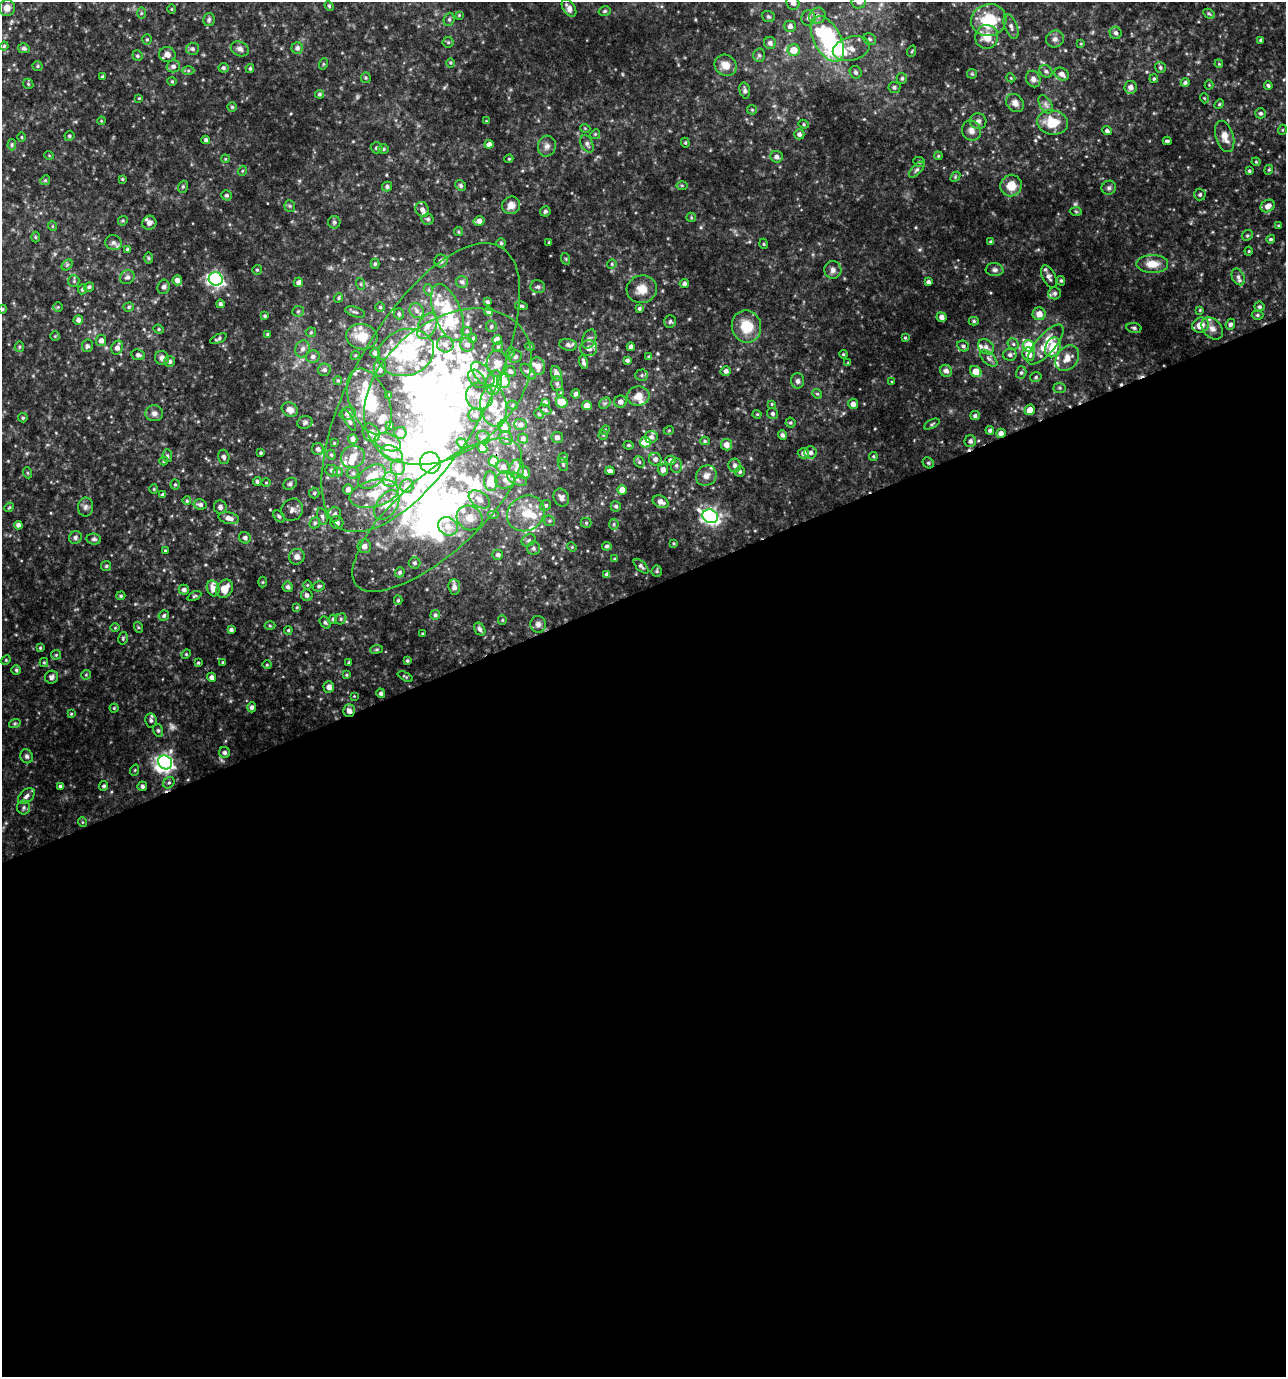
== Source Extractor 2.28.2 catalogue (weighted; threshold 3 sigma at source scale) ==
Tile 15 of 4 x 4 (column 3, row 4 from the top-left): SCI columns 2644-3927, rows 3-1377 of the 5341 x 5502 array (HDU 1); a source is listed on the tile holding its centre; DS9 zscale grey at full resolution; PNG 1288 x 1379 px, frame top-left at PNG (2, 2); each listed source drawn as its Kron ellipse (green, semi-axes under 4 px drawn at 4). Shown black and unused: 57% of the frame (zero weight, under 3 of 4 exposures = <1% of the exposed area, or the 3 px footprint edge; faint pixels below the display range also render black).
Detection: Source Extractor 2.28.2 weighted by HDU 2 'WHT'; one run over the whole footprint, this tile lists its part. Background 0.0774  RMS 0.0076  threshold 0.0341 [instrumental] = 3 sigma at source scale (4.5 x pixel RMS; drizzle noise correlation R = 1.50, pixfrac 1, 0.0396/0.0396 arcsec/px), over >= 5 px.
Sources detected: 553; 4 too faint to see at this stretch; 7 inside a brighter object's white glare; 1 cosmic-ray / hot-pixel residue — neither listed nor drawn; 45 inside a brighter listed object's ellipse — not listed separately; the other 496 listed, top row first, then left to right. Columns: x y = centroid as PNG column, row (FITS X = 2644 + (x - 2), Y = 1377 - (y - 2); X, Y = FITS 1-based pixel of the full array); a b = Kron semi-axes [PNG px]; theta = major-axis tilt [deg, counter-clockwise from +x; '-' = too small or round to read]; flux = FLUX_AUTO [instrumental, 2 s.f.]
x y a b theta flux
859 2 7 6 - 2.6
793 3 7 6 - 3.7
329 6 5 4 - 0.81
7 8 8 7 - 4.7
569 8 10 6 -57 4
171 9 4 3 - 0.62
605 11 6 4 16 1.2
141 13 6 4 89 0.95
1209 14 6 4 -28 1.1
459 15 4 4 - 0.71
817 16 8 7 - 3.7
768 17 6 5 - 1.3
808 18 7 7 - 3.3
449 19 7 5 70 1.5
209 20 6 5 - 1.5
989 20 18 16 16 31
790 26 5 5 - 3.1
1011 26 13 6 -68 3.1
1116 33 6 6 - 2
987 37 12 11 - 10
147 39 5 4 - 0.92
827 39 25 13 -62 93
870 39 7 5 -33 1.7
1055 39 9 8 - 3.3
1261 40 4 3 - 1.2
448 42 5 5 - 1.1
770 43 6 6 - 2.8
1081 44 4 4 - 0.67
4 46 4 4 - 0.94
24 48 6 5 - 1.9
297 48 5 5 - 2.5
193 49 6 6 - 1.9
240 49 9 7 -26 2.9
851 49 19 12 16 8.5
794 50 6 6 - 12
912 51 6 3 70 0.83
167 54 8 7 - 4.9
759 55 7 5 -87 1.6
137 56 5 5 - 1.3
450 63 5 3 - 0.79
323 64 6 3 72 0.81
1219 64 4 3 - 0.69
725 65 11 10 - 8.2
37 66 5 4 - 1.1
173 66 7 6 - 2.5
1160 67 6 5 - 1.4
223 68 5 5 - 1.7
250 68 4 3 - 1.1
188 71 6 4 0 1.2
1046 71 7 5 -40 2
856 72 6 5 - 2
972 74 5 5 - 0.92
1062 74 7 6 - 4.1
102 77 4 3 - 0.99
366 78 5 4 - 1.1
902 78 5 5 - 1.4
1011 78 4 3 - 0.65
1033 79 8 7 - 3.2
1154 79 4 4 - 1
172 81 4 4 - 0.85
1185 82 4 4 - 1.8
28 84 5 4 - 0.98
1209 85 4 4 - 0.75
1268 85 4 4 - 1.4
894 87 6 5 - 1.8
1130 87 6 6 - 4
745 90 8 5 -75 1.9
319 94 4 4 - 1.4
139 98 4 4 - 0.65
1204 98 5 3 - 0.62
1015 103 10 8 -50 4
1046 104 10 6 -59 2.6
1219 104 5 4 - 0.89
232 107 4 4 - 0.9
752 110 5 4 - 0.84
1261 113 5 5 - 1.6
101 121 4 3 - 0.62
486 121 3 3 - 0.55
978 121 8 8 - 2.7
1052 122 15 12 -8 16
804 124 5 4 - 0.99
585 128 5 3 - 0.69
971 130 10 9 - 4.4
1282 130 5 3 - 0.69
1107 131 5 4 - 1.8
595 134 5 4 - 0.97
799 134 5 5 - 2.5
69 136 5 4 - 1.2
1225 136 16 9 -73 7.4
21 137 4 3 - 0.74
206 140 4 4 - 1.7
1167 141 4 3 - 1.2
685 143 5 4 - 0.82
489 144 4 4 - 3.4
587 144 9 6 -64 2.5
12 145 6 4 87 1.1
547 146 10 9 - 4.1
376 148 6 5 - 1.5
383 149 5 5 - 1.2
49 155 5 3 - 0.58
938 156 4 3 - 0.73
776 157 6 5 - 2.6
225 159 4 3 - 0.67
509 159 4 4 - 0.9
919 162 6 4 -22 1.1
1256 162 4 4 - 0.76
917 170 10 5 46 2
1269 170 5 4 - 0.92
242 171 5 3 - 0.67
1249 171 4 3 - 1.2
955 177 6 4 48 0.97
122 179 4 4 - 0.81
45 180 5 4 - 1
461 185 6 5 - 1.5
682 185 6 4 -1 0.87
1011 186 11 10 - 12
183 187 6 5 - 1.2
387 187 5 5 - 1.7
1109 188 7 7 - 1.9
226 195 5 5 - 1.3
1200 195 6 6 - 1.6
511 205 9 8 - 5.9
290 206 6 5 - 1.2
1268 206 7 5 32 4.7
422 209 8 6 -59 3.6
545 211 5 5 - 1.3
1076 211 6 4 -3 0.95
691 217 5 4 - 0.88
428 219 6 5 - 1.7
123 221 5 4 - 0.98
479 221 5 5 - 3.5
334 222 6 6 - 1.6
149 223 7 7 - 3.4
52 226 5 3 - 0.68
1279 226 4 3 - 1
458 232 4 4 - 0.87
1247 235 6 5 - 1.2
35 237 5 3 - 0.81
1271 239 4 4 - 1.3
549 242 3 3 - 0.73
991 242 4 3 - 1.5
113 243 8 7 - 2.9
501 243 5 5 - 1.3
764 244 5 3 - 0.79
127 250 4 4 - 1.2
1249 251 4 4 - 0.82
149 258 6 4 -89 0.96
566 259 6 3 -72 0.74
441 261 6 6 - 2.7
375 264 5 4 - 1.2
612 264 5 4 - 0.96
1152 264 16 9 0 10
67 265 6 4 45 1.2
257 270 5 5 - 1.1
833 270 9 8 - 3.3
995 270 9 6 -3 2.2
127 277 7 6 - 2.5
1049 277 12 6 -64 3
1238 277 9 6 -64 2.7
216 279 7 6 - 190
177 280 5 4 - 4.1
74 281 6 5 - 1.3
1061 281 5 4 - 1.1
298 282 5 4 - 2.7
462 282 6 6 - 1.6
928 282 4 3 - 2.1
361 284 6 4 -71 0.96
684 284 5 4 - 2.1
89 287 5 4 - 1.5
164 287 7 6 - 1.9
538 287 7 6 - 1.8
83 289 5 4 - 1.6
642 289 15 13 14 9.1
429 290 6 4 -71 1.1
1055 293 6 6 - 1.6
339 298 5 4 - 1.1
488 302 3 3 - 1.3
220 304 4 3 - 1.7
521 306 6 3 -9 1.4
58 307 4 4 - 0.78
129 307 5 4 - 1.1
380 307 4 4 - 1
1259 307 5 5 - 1.6
3 309 4 3 - 0.58
639 309 4 4 - 1.3
1200 310 4 3 - 0.75
298 311 6 5 - 1.4
417 311 8 6 -50 2.7
488 311 4 4 - 3.1
355 312 10 5 -17 1.7
447 312 30 13 -69 29
399 314 5 5 - 1.4
1039 314 6 6 - 5.9
1257 315 6 4 3 1.2
265 316 4 3 - 1.1
941 317 5 4 - 3.2
78 320 5 4 - 3
670 321 6 5 - 1.4
974 321 5 4 - 1.2
1230 324 5 4 - 1.9
1200 325 8 7 - 7.8
427 326 14 8 62 7
491 326 6 5 - 1.4
746 326 16 14 -72 19
1134 328 7 5 -10 1.6
1212 328 13 9 -47 4.6
159 329 5 4 - 0.99
467 331 5 4 - 1.2
311 332 5 5 - 1.1
267 334 4 3 - 1.1
55 336 5 4 - 0.8
362 337 16 12 -7 14
473 338 4 4 - 1
905 338 4 3 - 0.83
218 339 9 4 23 1.6
589 339 10 6 67 2.5
497 340 5 4 - 6.9
101 341 5 5 - 3.7
445 344 8 8 - 4.6
1013 344 6 5 - 1.3
467 345 7 6 - 3.3
568 345 9 6 -10 2.4
1045 345 25 9 49 13
87 346 6 5 - 1.8
963 346 6 5 - 1.8
1029 346 6 5 - 35
19 347 5 4 - 1.1
498 347 5 4 - 1.1
530 347 5 3 - 0.77
631 347 4 4 - 2.8
986 347 8 7 - 3.5
1053 347 10 7 67 17
117 348 7 5 67 3.5
589 348 8 8 - 5.8
302 349 9 7 67 3.3
375 353 5 5 - 2.3
406 353 28 23 18 57
510 353 5 3 - 0.74
843 354 4 3 - 0.81
1028 354 7 6 - 6.9
138 355 7 5 -10 2.4
355 355 5 4 - 0.85
1010 355 7 6 - 2.3
313 356 7 6 - 2.7
515 357 7 6 - 1.7
649 357 4 4 - 1.7
162 358 7 7 - 3
989 358 10 5 -41 2.5
1067 358 14 10 51 8.8
627 360 4 3 - 1.9
170 361 5 5 - 2.2
583 362 7 3 -76 2.2
497 363 13 10 -86 7.3
848 363 4 3 - 0.64
538 366 9 7 -73 5.6
380 368 9 6 88 4.2
324 370 6 6 - 2
511 371 6 5 - 1.8
726 371 5 5 - 3
946 371 6 5 - 3.1
976 371 6 5 - 9.5
528 372 9 5 -47 2.2
556 373 7 5 -69 3.3
1021 373 6 5 - 1.4
483 374 15 8 -46 6.1
642 375 6 5 - 1.4
1036 377 6 4 15 1.3
477 379 10 7 -49 3.6
338 380 4 4 - 1
503 381 7 6 - 16
797 381 7 6 - 2.3
892 382 3 2 - 0.62
494 383 12 8 78 9
557 384 7 6 - 1.8
421 387 162 67 60 480
448 387 94 65 39 340
1060 388 6 5 - 1.2
561 393 4 4 - 0.76
576 394 5 4 - 2
817 394 5 4 - 0.94
389 396 4 4 - 3.5
480 396 13 13 - 9.4
638 396 11 9 9 7.3
369 402 35 19 -67 35
545 402 4 4 - 2.4
562 402 6 5 - 17
620 402 6 6 - 4.2
605 403 6 5 - 1.6
772 404 4 3 - 0.74
853 404 5 5 - 3.7
513 405 5 4 - 1
494 406 20 13 -83 17
587 406 5 4 - 8.6
290 410 8 7 - 4.7
545 410 6 4 -28 1.2
1030 410 5 5 - 6.2
154 413 9 8 - 3
348 413 8 6 13 2.3
773 413 6 5 - 1.9
539 414 5 4 - 0.82
757 414 4 4 - 0.73
475 415 7 7 - 2.6
975 416 5 4 - 2
23 418 5 5 - 1.1
349 420 12 4 -60 1.8
305 423 8 6 19 1.8
790 423 5 5 - 1.1
520 424 6 5 - 2.7
932 424 8 4 27 1.3
390 425 3 3 - 1.4
504 427 6 5 - 5.2
605 430 5 4 - 0.9
669 430 5 3 - 0.6
990 430 4 4 - 1.7
371 433 9 8 - 4
400 433 6 6 - 7.8
1001 433 4 4 - 3.9
603 435 5 5 - 0.9
782 435 5 4 - 2.3
483 437 7 6 - 2
557 437 6 5 - 2.7
651 437 6 6 - 2.2
506 438 7 6 - 2.3
523 438 5 5 - 2
353 439 5 5 - 2.5
705 441 5 4 - 1.2
970 441 6 6 - 2.4
388 442 14 8 -21 6.4
645 442 5 5 - 15
334 443 3 3 - 0.66
462 443 6 4 -36 1.6
628 445 5 4 - 1.1
726 445 6 5 - 4.8
482 448 5 4 - 4.1
318 449 6 6 - 2.4
261 453 3 3 - 1.1
392 453 11 7 -26 7.3
803 453 5 5 - 3.5
810 453 6 6 - 3
331 455 5 4 - 1
167 456 6 5 - 1.3
873 456 4 4 - 0.94
224 457 7 5 -74 2
353 457 12 11 - 6.6
563 458 6 4 43 1
655 459 6 6 - 3.2
670 460 5 4 - 2.8
164 461 4 4 - 0.8
494 461 5 5 - 13
639 462 6 5 - 1.3
430 463 11 10 - 2900
928 463 6 5 - 1.3
563 464 6 5 - 1.3
676 465 7 5 90 1.8
735 466 7 6 - 2.9
398 467 8 7 - 6.9
503 467 7 6 - 3.4
517 469 9 7 79 3.9
663 469 6 5 - 4
332 471 6 5 - 2.4
610 471 5 4 - 2.9
740 471 5 5 - 1.6
338 472 5 5 - 1
524 472 6 5 - 4.6
28 473 5 3 - 0.71
353 473 6 6 - 1.6
372 476 15 10 38 13
706 476 11 9 46 5
517 479 10 5 -25 3
390 480 7 7 - 5
505 480 10 8 18 4.8
491 481 10 6 -84 14
257 482 4 4 - 1.4
266 483 5 3 - 0.68
175 484 5 4 - 0.94
290 484 7 5 32 1.9
407 486 7 6 - 5.8
154 489 4 4 - 0.75
348 489 5 5 - 3
622 490 5 4 - 6.4
314 493 5 5 - 1.3
374 494 25 13 14 16
162 495 4 4 - 1.5
561 497 9 7 -63 3.7
479 499 12 7 -34 4.9
187 501 4 4 - 1.1
661 502 8 5 -22 4.7
200 505 7 5 -12 2.5
387 505 17 10 55 8.4
546 505 6 5 - 1.5
616 506 5 5 - 1.5
9 507 5 4 - 0.89
85 507 9 7 86 2.7
220 507 7 6 - 2.4
292 510 11 10 - 4.1
526 513 19 17 33 19
335 514 7 6 - 2.5
437 515 107 39 41 270
493 515 6 4 0 1.1
279 516 7 5 -47 1.5
322 516 8 5 -76 2
710 516 8 6 -25 220
229 518 10 6 -13 4.8
470 518 13 11 -35 7.3
549 521 6 5 - 1.2
315 523 6 5 - 1.3
337 523 6 6 - 2.9
586 523 5 5 - 0.99
614 524 5 5 - 1.1
18 525 4 4 - 2.8
448 526 10 8 -31 8.1
75 537 7 6 - 1.8
245 538 6 5 - 2.6
94 539 7 5 -6 2
529 540 7 5 32 1.8
674 543 3 3 - 0.76
364 546 7 6 - 3.7
607 546 5 4 - 1.6
572 547 5 4 - 0.76
533 548 6 6 - 2.1
165 551 3 3 - 0.8
498 555 5 5 - 2.2
297 557 8 7 - 3.9
614 559 3 3 - 0.87
414 563 6 5 - 1.7
106 566 5 5 - 1.1
641 566 9 4 -44 1.8
657 571 5 5 - 0.98
400 572 5 4 - 1.6
607 574 4 4 - 2
263 582 5 3 - 0.71
307 585 5 3 - 0.65
319 586 6 5 - 1.5
288 587 5 5 - 2.2
454 587 8 6 -83 3.5
213 588 8 6 -65 5.7
225 589 10 7 55 7.9
184 590 5 5 - 2.2
307 595 6 5 - 2.5
121 596 5 3 - 0.98
194 596 7 4 27 1
398 600 4 4 - 1.1
297 607 4 4 - 0.8
435 615 5 4 - 1.7
164 616 5 5 - 1.8
333 619 4 4 - 1.5
341 619 6 5 - 1.4
502 620 5 4 - 0.89
325 622 7 5 -50 1.4
538 624 8 8 - 3
270 626 5 3 - 0.81
138 627 5 3 - 0.83
115 628 4 3 - 0.65
480 629 7 5 -57 2.3
231 630 4 3 - 1.8
288 630 4 3 - 0.86
423 634 3 3 - 0.94
123 638 6 4 76 1.1
40 648 4 4 - 0.93
377 649 6 4 7 1.2
186 654 5 4 - 0.84
56 655 5 5 - 0.88
6 660 5 4 - 0.82
407 661 3 3 - 1
44 662 4 4 - 0.85
223 662 4 3 - 0.79
198 663 4 3 - 0.97
349 663 4 3 - 1.8
267 665 4 4 - 0.82
16 670 5 5 - 1.3
86 675 5 5 - 0.93
346 675 4 4 - 0.79
405 676 8 4 -29 0.98
51 677 6 6 - 2.2
211 677 4 4 - 3
329 687 5 5 - 4.1
381 693 5 4 - 1.9
354 696 3 3 - 0.53
252 707 5 4 - 2.4
114 708 4 4 - 0.86
349 711 6 5 - 3.9
71 714 4 4 - 0.76
151 720 7 5 -82 1.9
15 723 6 4 19 1
158 730 6 5 - 1.4
225 752 5 5 - 2.2
27 756 7 6 - 1.8
165 762 7 6 - 230
135 770 6 3 71 0.84
169 783 6 5 - 1.5
61 786 4 3 - 1.7
104 786 5 4 - 1.5
142 786 5 4 - 2.1
26 796 10 6 42 3
24 807 7 6 - 2.2
82 822 5 3 - 0.68
Overlapping masked pixels (flux is a lower limit): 2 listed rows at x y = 1001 433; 349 711
Isophote crosses this tile's border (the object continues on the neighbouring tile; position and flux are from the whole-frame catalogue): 2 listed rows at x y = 859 2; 793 3